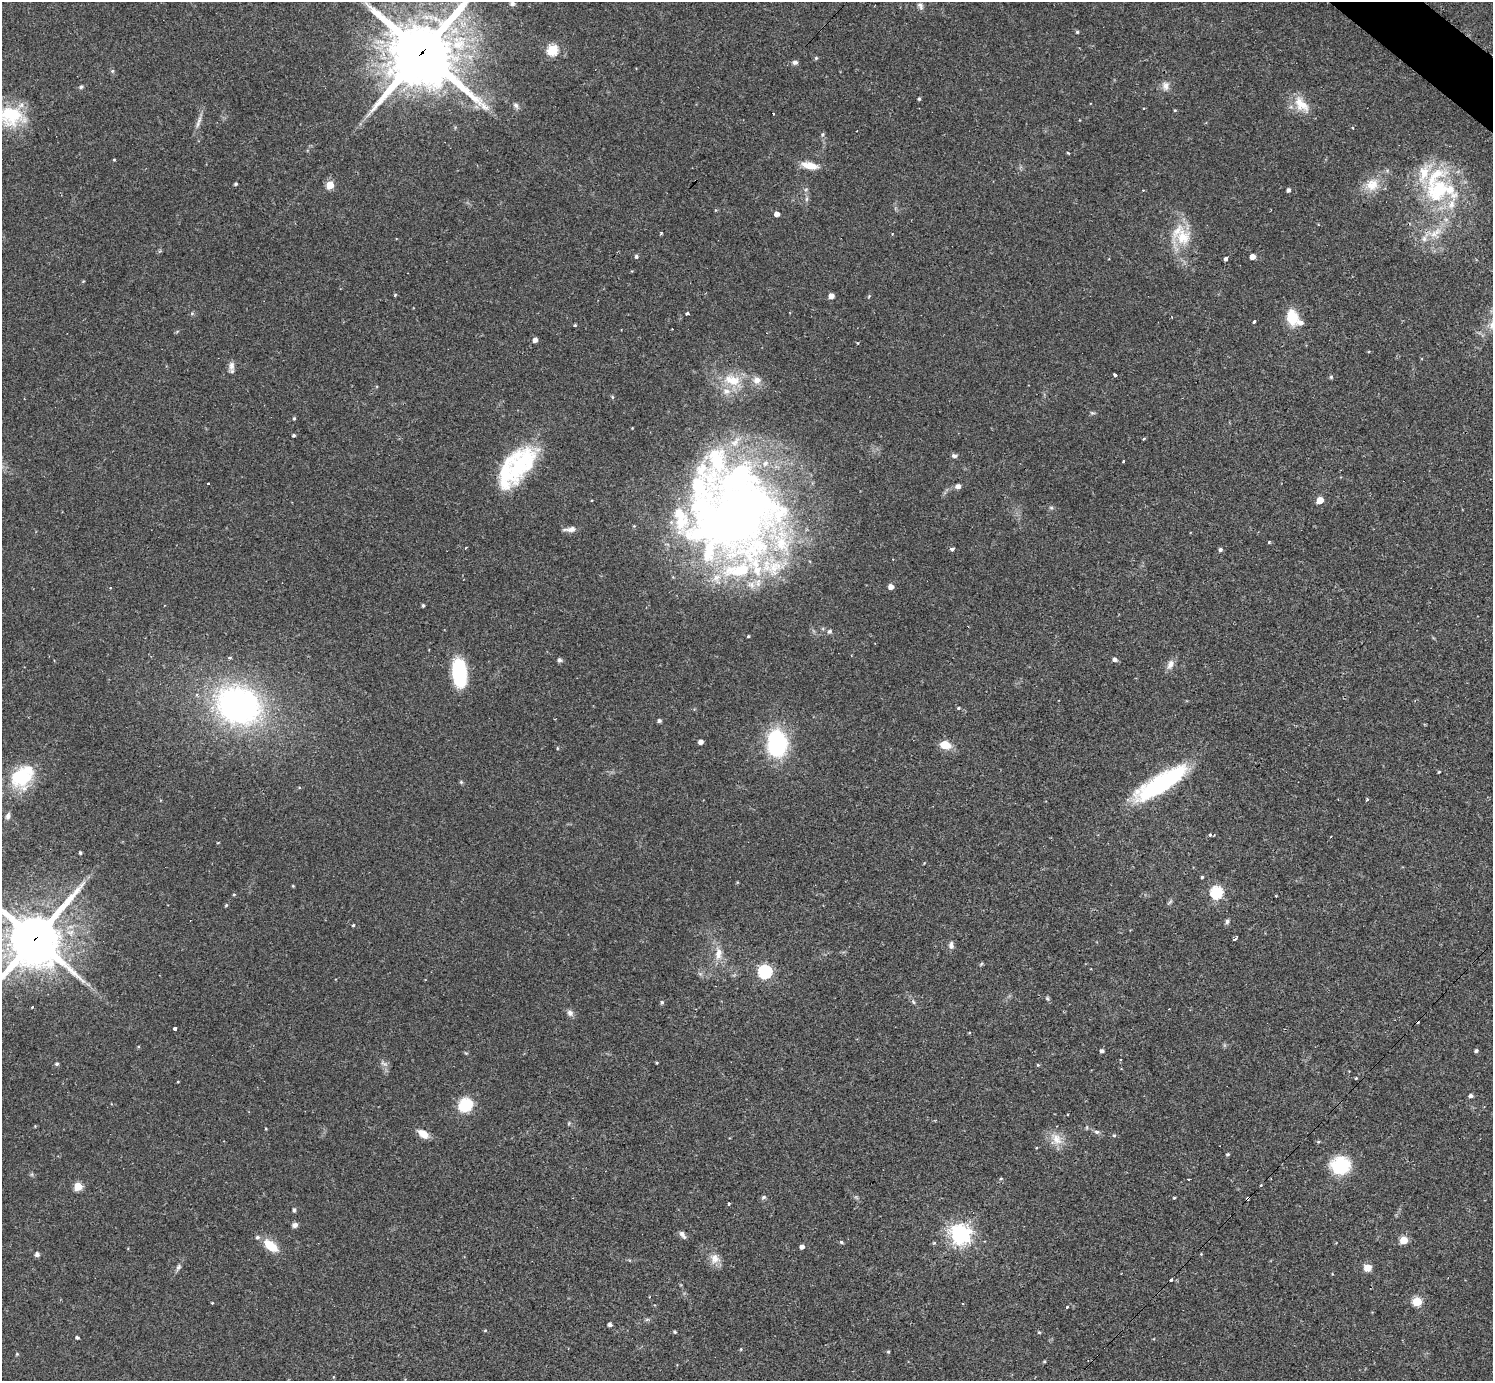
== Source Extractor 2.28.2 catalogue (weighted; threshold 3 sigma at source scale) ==
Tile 10 of 4 x 4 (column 2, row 3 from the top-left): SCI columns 1493-2983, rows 1675-3053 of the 5978 x 5982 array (HDU 1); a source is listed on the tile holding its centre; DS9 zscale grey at full resolution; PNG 1495 x 1383 px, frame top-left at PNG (2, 2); no overlay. Shown black and unused: <1% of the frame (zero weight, under 2 of 3 exposures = <1% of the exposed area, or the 3 px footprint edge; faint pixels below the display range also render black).
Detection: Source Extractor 2.28.2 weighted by HDU 2 'WHT'; one run over the whole footprint, this tile lists its part. Background 0.061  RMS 0.0054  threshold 0.0243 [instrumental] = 3 sigma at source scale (4.5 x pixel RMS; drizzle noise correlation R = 1.50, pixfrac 1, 0.05/0.05 arcsec/px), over >= 5 px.
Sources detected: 192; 2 inside a brighter object's white glare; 4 cosmic-ray / hot-pixel residue — not listed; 14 inside a brighter listed object's ellipse — not listed separately; the other 172 listed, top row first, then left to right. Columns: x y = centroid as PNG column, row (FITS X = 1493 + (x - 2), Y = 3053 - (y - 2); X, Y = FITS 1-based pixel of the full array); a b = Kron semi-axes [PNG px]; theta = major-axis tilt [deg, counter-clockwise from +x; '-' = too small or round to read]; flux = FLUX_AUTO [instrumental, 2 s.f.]
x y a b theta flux
512 4 7 6 - 1.4
920 6 10 6 -63 1.7
1077 32 4 4 - 0.74
552 50 6 5 - 43
422 52 26 25 - 3000
816 58 5 4 - 0.68
795 62 6 5 - 1.9
112 71 5 5 - 0.84
1165 86 12 10 -90 3.3
81 87 5 5 - 0.95
919 99 4 3 - 0.77
1301 104 26 14 -48 10
516 105 9 6 -55 1.6
1144 109 3 2 - 0.55
1175 110 4 4 - 0.51
11 116 36 25 -8 26
199 121 15 5 67 2.7
1352 128 3 2 - 0.58
1068 153 4 2 - 0.48
114 160 4 3 - 0.46
810 165 21 8 -11 7.1
236 184 3 3 - 0.89
330 185 5 5 - 15
1372 185 19 17 22 9.8
1143 190 3 3 - 0.46
1288 190 4 3 - 1.8
1439 190 38 28 47 44
806 199 7 4 89 1.1
777 214 4 4 - 3.5
660 234 4 3 - 0.68
1434 234 19 10 -12 6.6
1183 237 25 21 86 18
636 256 5 5 - 1.2
1252 257 4 4 - 4
1226 258 4 3 - 3.5
395 295 5 4 - 0.48
831 296 4 4 - 4
869 296 5 3 - 0.48
192 313 6 5 - 0.8
687 313 3 3 - 4
1292 317 16 11 -78 15
1254 321 4 3 - 1.4
575 325 3 3 - 0.95
535 340 4 4 - 2.8
858 343 4 3 - 0.4
231 366 13 7 83 2.6
1115 375 4 3 - 2.6
1331 377 5 4 - 0.72
757 380 10 9 - 3.8
734 381 23 14 -11 15
612 397 5 4 - 0.65
1092 413 7 4 -14 0.82
294 418 4 3 - 0.73
294 435 3 3 - 1
1144 439 3 3 - 0.77
954 456 7 5 -17 1.3
1123 461 3 3 - 1.2
520 464 52 22 61 46
208 484 3 3 - 1.1
958 486 6 5 - 2.4
1320 500 5 4 - 8.9
1051 508 6 4 -1 0.81
738 513 92 90 -54 540
634 526 4 4 - 0.46
570 529 15 6 6 2.9
1269 542 4 3 - 0.83
952 549 3 3 - 6.3
1220 550 5 5 - 1.2
891 587 4 4 - 3.9
110 588 3 3 - 0.5
423 605 4 3 - 0.83
830 631 7 5 44 1.1
748 636 3 3 - 0.62
230 657 5 3 - 0.78
1115 659 5 4 - 1.9
560 660 6 5 - 1.2
1170 664 14 8 67 3.4
459 673 28 14 -85 34
197 695 5 4 - 0.98
239 705 42 34 -22 160
958 708 4 3 - 0.63
659 721 4 4 - 1.3
701 742 4 4 - 2.5
777 743 21 15 -87 67
945 745 14 10 -11 6.7
557 748 5 3 - 0.46
1439 772 4 3 - 0.51
22 776 28 20 47 34
461 782 6 4 -45 0.68
1160 784 61 16 32 68
1368 799 3 3 - 1.3
8 816 10 6 74 1.8
1210 835 3 3 - 0.96
80 853 3 3 - 0.86
1202 877 4 3 - 0.76
293 886 3 3 - 0.52
1217 892 6 6 - 68
234 895 4 3 - 0.51
1169 902 11 3 45 0.9
226 905 4 4 - 0.65
1227 921 6 5 - 1.2
353 925 4 3 - 0.61
35 939 19 18 - 2400
1235 939 5 2 - 1
951 945 9 6 -87 2.2
718 953 19 9 87 6.2
981 964 6 4 45 0.63
765 972 6 6 - 98
1047 998 6 4 -46 0.79
662 1002 5 4 - 0.99
913 1002 6 4 -59 0.91
32 1007 3 2 - 1.1
570 1013 8 7 - 2.2
174 1029 3 3 - 2.8
1102 1051 5 4 - 1.5
1476 1051 4 3 - 1.3
1120 1059 3 3 - 0.78
384 1063 12 5 -29 1.7
657 1063 4 3 - 0.49
57 1064 5 4 - 0.96
1038 1065 5 4 - 0.56
1356 1078 3 3 - 0.49
178 1082 4 2 - 0.4
1471 1096 4 4 - 1.5
465 1105 12 11 - 21
1068 1114 3 2 - 0.72
569 1123 6 3 72 0.54
266 1129 3 3 - 0.44
1097 1132 8 6 -13 1.4
423 1134 14 8 -35 5.5
1114 1135 5 4 - 0.72
1057 1139 18 12 -58 7.3
1318 1142 5 4 - 0.64
1227 1154 4 4 - 0.77
1340 1165 23 20 4 22
1001 1179 5 3 - 0.58
1188 1179 2 2 - 0.46
1261 1185 3 2 - 0.79
78 1186 5 5 - 20
764 1197 7 5 17 1
1174 1198 3 3 - 0.6
1248 1198 3 3 - 3.4
729 1204 4 3 - 0.64
294 1210 6 4 -81 0.94
295 1225 7 5 16 2.1
960 1234 7 7 - 320
682 1235 12 5 -53 1.8
1404 1240 5 5 - 15
841 1242 5 4 - 0.9
934 1243 5 4 - 0.56
271 1246 19 10 -39 11
802 1247 4 4 - 2.4
37 1254 6 6 - 1.2
715 1258 14 13 - 5
178 1267 9 5 53 1.5
1367 1268 5 5 - 13
1171 1280 3 3 - 3.8
1417 1302 5 5 - 25
212 1303 3 3 - 0.4
963 1303 3 2 - 0.51
1067 1307 3 3 - 2.1
647 1319 7 4 19 0.81
610 1324 4 4 - 1.6
485 1330 4 4 - 0.52
675 1332 5 4 - 0.72
1039 1332 4 4 - 0.53
77 1337 4 3 - 1
741 1349 5 3 - 0.5
888 1352 4 3 - 0.71
17 1354 4 4 - 0.54
1044 1361 4 4 - 0.58
333 1377 4 3 - 0.38
Overlapping masked pixels (flux is a lower limit): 3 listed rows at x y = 422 52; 35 939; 1248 1198
Isophote crosses this tile's border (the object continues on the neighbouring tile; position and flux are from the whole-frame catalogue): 3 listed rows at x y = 422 52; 11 116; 35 939